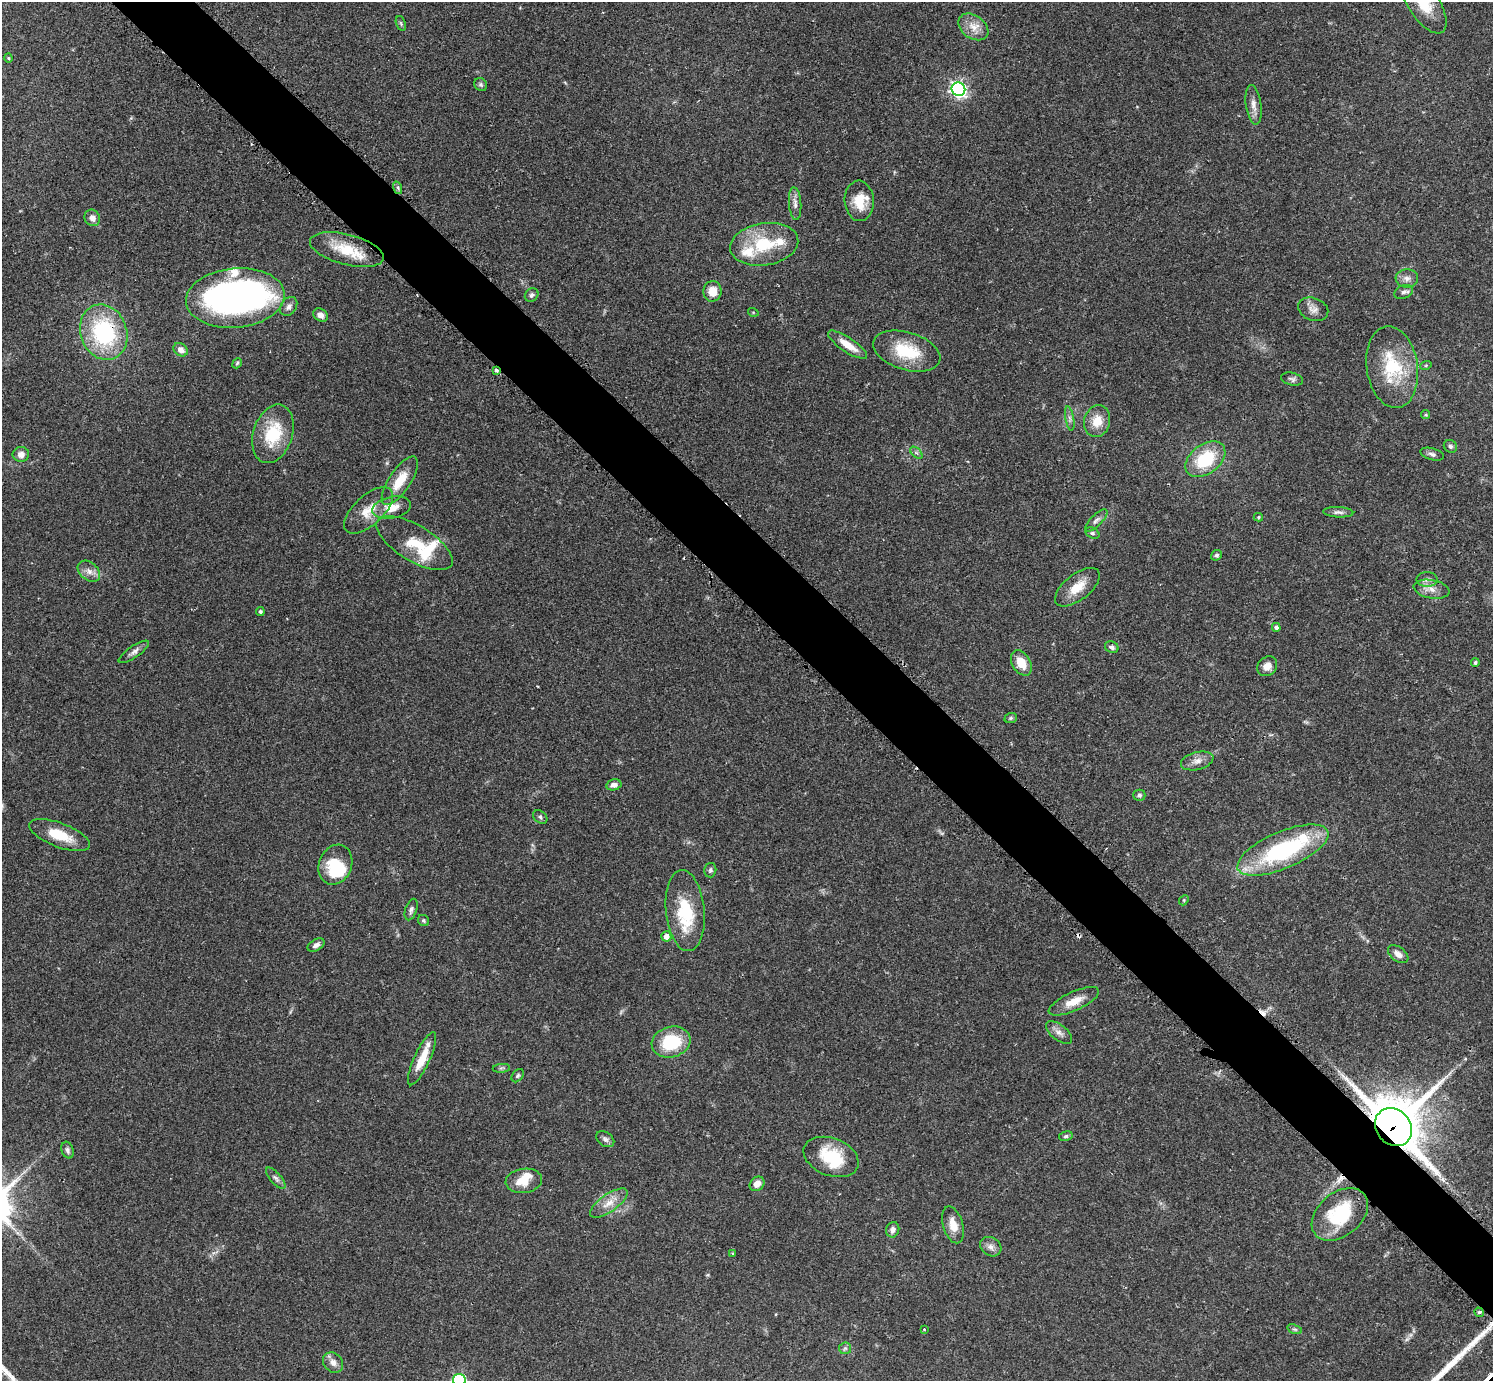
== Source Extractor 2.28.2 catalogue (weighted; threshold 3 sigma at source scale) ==
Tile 6 of 4 x 4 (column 2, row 2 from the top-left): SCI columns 1519-3009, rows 2948-4326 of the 6041 x 6040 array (HDU 1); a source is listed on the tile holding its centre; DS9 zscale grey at full resolution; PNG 1495 x 1383 px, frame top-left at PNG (2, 2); each listed source drawn as its Kron ellipse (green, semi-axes under 4 px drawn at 4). Shown black and unused: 5% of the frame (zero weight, under 2 of 3 exposures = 2% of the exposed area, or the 3 px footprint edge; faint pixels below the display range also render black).
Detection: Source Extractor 2.28.2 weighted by HDU 2 'WHT'; one run over the whole footprint, this tile lists its part. Background 0.0786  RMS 0.0055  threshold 0.0247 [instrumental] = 3 sigma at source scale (4.5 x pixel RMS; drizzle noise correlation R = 1.50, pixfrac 1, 0.05/0.05 arcsec/px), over >= 5 px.
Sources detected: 117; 3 inside a brighter object's white glare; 4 cosmic-ray / hot-pixel residue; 1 long thin detection or spike segment (spike, bleed or trail) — neither listed nor drawn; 7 inside a brighter listed object's ellipse — not listed separately; the other 102 listed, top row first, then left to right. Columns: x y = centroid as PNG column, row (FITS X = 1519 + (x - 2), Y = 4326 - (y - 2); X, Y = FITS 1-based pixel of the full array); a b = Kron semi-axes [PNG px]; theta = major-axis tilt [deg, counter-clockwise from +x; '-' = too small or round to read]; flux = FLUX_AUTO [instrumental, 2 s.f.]
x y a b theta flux
1423 2 35 15 -58 19
401 23 8 4 -70 0.92
973 27 16 11 -35 6.3
8 58 4 4 - 0.54
481 85 7 6 - 1.2
958 89 7 6 - 170
1254 105 20 7 -82 4.2
398 188 6 4 -72 1.1
859 201 20 14 -86 12
795 204 16 6 -86 2.9
92 218 8 7 - 2.9
764 244 34 21 9 26
347 250 38 15 -14 18
1407 278 11 9 2 3.1
712 291 10 9 - 7
1404 292 10 6 21 1.9
532 295 7 6 - 1.4
235 298 49 29 5 190
289 306 10 7 57 2.4
1313 309 15 11 -21 3.9
753 312 5 3 - 0.51
321 315 7 6 - 2.8
104 332 28 23 -69 57
848 345 23 7 -33 8.4
181 350 8 6 -36 3.5
907 351 34 19 -16 24
237 363 5 4 - 0.76
1426 365 6 3 19 0.65
1392 367 41 25 -81 33
496 371 4 3 - 4.2
1292 379 11 6 -13 1.6
1426 415 5 4 - 0.76
1070 419 12 3 -80 1.5
1097 421 16 13 75 9
273 434 30 19 72 26
1450 446 7 6 - 1.2
916 453 7 4 -44 1.2
21 454 8 7 - 3.4
1432 454 12 5 -16 1.8
1205 459 22 14 37 28
400 481 28 10 56 13
391 508 19 11 12 9.2
369 510 30 14 43 11
1338 512 15 5 -3 2
1258 517 4 4 - 0.61
1096 520 14 5 45 2
1092 533 7 5 -26 1.1
415 543 43 18 -31 18
1216 555 5 5 - 1.4
89 571 13 8 -41 3.7
1427 579 10 7 1 2.4
1077 587 26 13 38 11
1432 589 18 9 -11 5.1
260 612 4 4 - 1.1
1276 627 4 4 - 1.7
1112 647 7 5 -24 1.9
134 652 18 6 35 2.6
1021 663 13 9 -60 8.8
1475 663 4 4 - 0.93
1267 666 11 9 45 4.1
1011 718 6 5 - 0.87
1197 761 16 9 14 4.1
614 785 8 5 12 2.5
1139 795 6 5 - 1.3
540 817 8 5 -42 1.3
60 835 32 12 -21 14
1283 850 49 18 23 70
335 865 20 16 69 21
710 870 7 6 - 1.2
1184 900 5 4 - 0.69
411 909 11 6 71 1.8
685 911 40 19 -85 28
424 921 6 5 - 0.94
666 936 5 5 - 3.6
316 945 9 5 30 2.3
1398 954 11 7 -37 3.4
1074 1001 27 9 25 8.1
1059 1032 15 7 -37 3.3
671 1042 20 15 16 26
422 1059 29 8 65 11
501 1068 9 3 5 0.84
518 1076 7 5 51 0.98
1393 1127 20 17 -50 2700
1066 1136 7 4 11 1.1
605 1139 10 7 -35 1.9
67 1150 8 5 -72 1.6
831 1157 28 18 -21 23
276 1178 13 5 -49 2
524 1181 18 12 7 8.8
757 1184 8 6 42 3.7
609 1203 22 9 35 6.6
1340 1214 32 21 39 31
953 1225 19 10 -73 7
893 1230 8 6 71 2.5
991 1247 11 9 -34 2.9
732 1253 4 3 - 0.58
1479 1312 5 4 - 1
924 1329 3 3 - 0.56
1295 1329 7 4 -19 0.95
845 1348 6 5 - 1.2
333 1362 11 9 -46 3.5
459 1380 6 6 - 72
Overlapping masked pixels (flux is a lower limit): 3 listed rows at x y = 104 332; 496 371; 1393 1127
Isophote crosses this tile's border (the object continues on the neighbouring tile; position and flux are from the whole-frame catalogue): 2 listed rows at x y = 1423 2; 459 1380